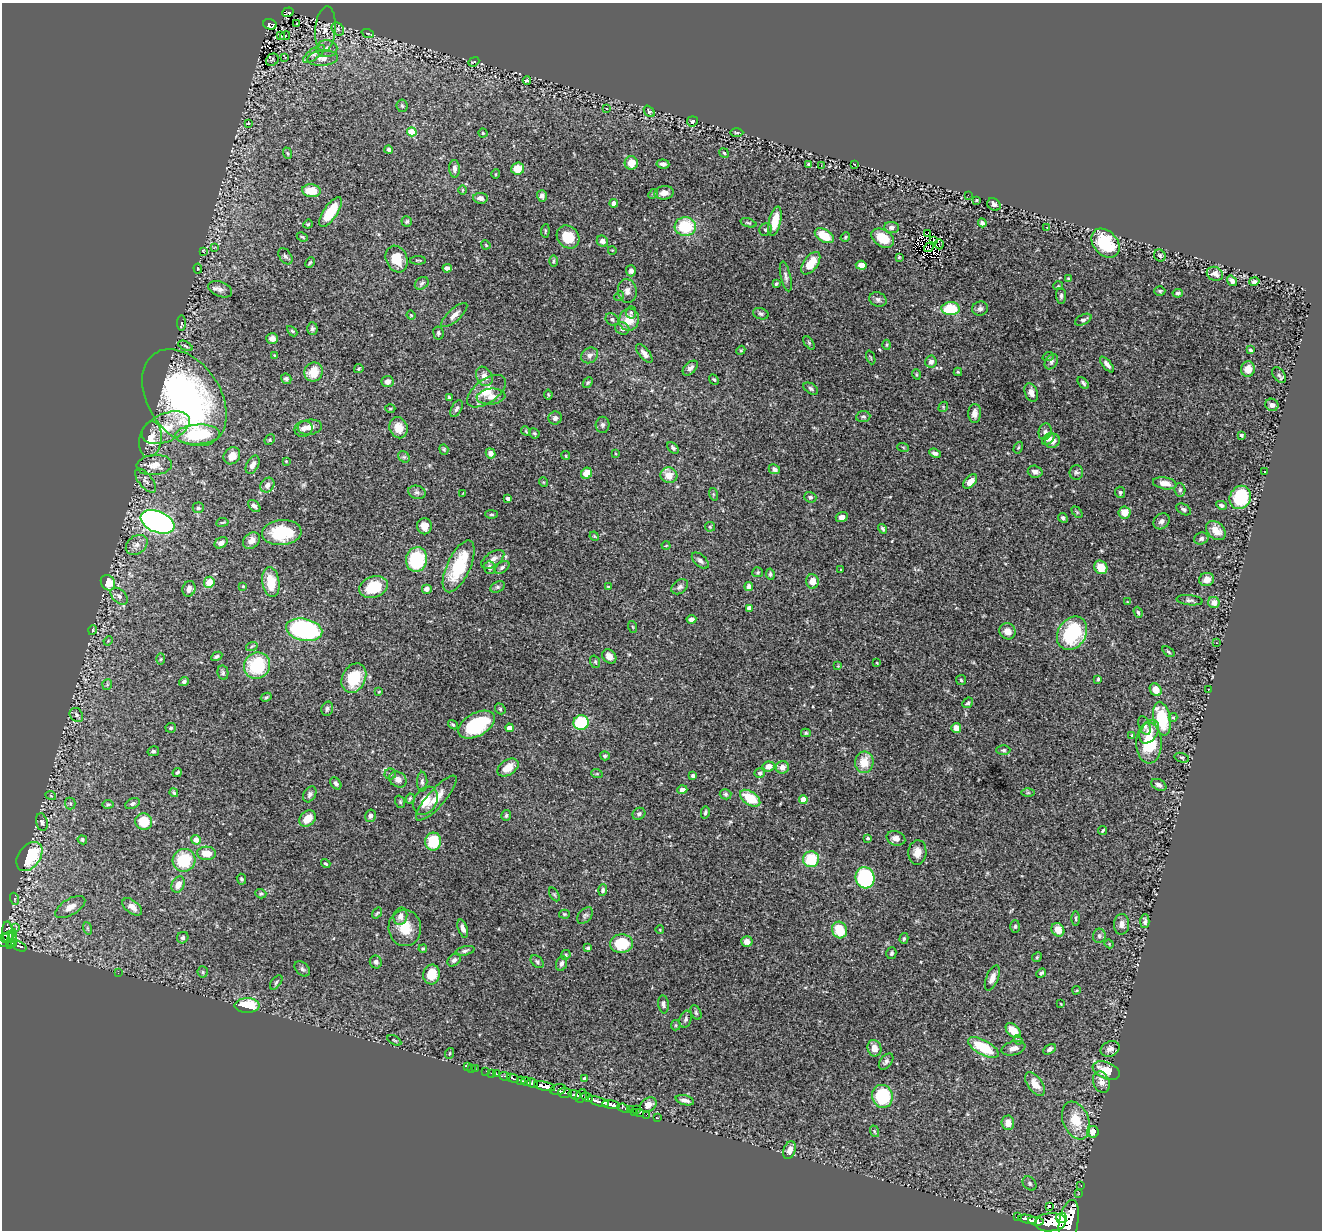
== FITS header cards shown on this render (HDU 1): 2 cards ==
NAXIS1  =                 1320
NAXIS2  =                 1228

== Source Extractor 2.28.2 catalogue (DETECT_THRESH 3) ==
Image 1320 x 1228 px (HDU 1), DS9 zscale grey, 1 PNG px = 1 image px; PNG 1324 x 1232 px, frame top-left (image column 1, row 1228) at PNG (2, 3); each listed source drawn as its Kron ellipse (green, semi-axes under 4 px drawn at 4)
Background 1.04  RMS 0.025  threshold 0.0741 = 3 sigma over >= 5 px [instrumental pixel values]
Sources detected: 464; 1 with non-positive FLUX_AUTO (blend fragments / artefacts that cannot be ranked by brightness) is neither listed nor drawn; the other 463 listed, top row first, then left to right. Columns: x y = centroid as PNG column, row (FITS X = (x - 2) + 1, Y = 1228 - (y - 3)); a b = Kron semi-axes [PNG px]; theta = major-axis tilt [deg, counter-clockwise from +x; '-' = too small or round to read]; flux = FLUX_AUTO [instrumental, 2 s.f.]
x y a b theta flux
288 12 5 4 - 15
297 23 3 2 - 4.5
270 24 7 5 -16 88
325 29 23 10 85 18
338 29 7 5 -48 4.9
368 34 6 4 -21 2.4
281 35 3 3 - 4.6
285 36 5 4 - 1.9
327 49 10 8 1 10
314 54 13 5 37 6.4
285 57 3 3 - 12
323 58 15 7 4 14
272 60 7 5 41 1.6
474 62 6 2 22 1.4
527 81 4 3 - 3.2
402 106 6 5 - 3
606 108 3 2 - 1.3
649 111 6 4 -50 3.1
692 121 5 5 - 3.6
248 123 3 2 - 2
412 132 5 4 - 51
737 132 7 3 0 2.1
483 133 4 4 - 2.5
389 150 4 4 - 4.7
287 153 6 3 -70 2
724 153 5 4 - 2.5
631 163 6 6 - 24
663 164 6 4 -7 6.1
809 164 4 4 - 5.7
855 164 2 2 - 1.4
821 165 3 2 - 1.1
454 169 9 5 -89 6.5
518 169 6 6 - 26
496 174 5 3 - 1.4
463 190 4 3 - 1.4
311 191 9 6 -5 37
664 193 9 6 8 12
653 194 5 4 - 2.3
968 195 3 2 - 12
542 196 6 5 - 4.7
480 198 7 5 -7 7.2
977 200 3 3 - 2.5
614 203 4 4 - 10
994 204 7 5 -39 6.8
331 212 17 7 56 48
407 221 5 5 - 3.2
775 221 15 6 77 31
748 223 8 4 -17 2.5
982 223 4 3 - 4.9
308 224 5 4 - 1.7
685 227 10 9 - 72
891 227 7 5 -6 5.8
1047 227 3 2 - 0.99
766 229 6 5 - 4
545 231 7 2 85 1.7
928 234 4 3 - 3.1
824 236 10 6 -30 42
302 237 6 3 -24 2.2
568 237 12 10 -46 39
845 237 5 4 - 2
883 238 12 8 -34 38
602 241 6 5 - 6.6
934 241 3 2 - 0.054
1105 243 16 12 -47 85
939 244 5 2 - 3.4
486 245 5 3 - 1.5
929 247 5 2 - 2.9
214 248 3 3 - 3.6
612 250 4 2 - 1.1
203 251 3 2 - 1.3
1160 255 6 5 - 3.3
285 256 9 6 -55 4.9
899 257 4 4 - 1.5
397 259 14 10 -68 28
418 260 8 3 1 2
553 261 6 3 89 2.2
310 263 5 3 - 2.1
811 263 13 7 54 30
861 265 5 4 - 14
198 268 5 4 - 2.1
447 268 4 4 - 7.6
631 271 5 5 - 6.6
1215 274 8 6 -25 10
786 276 15 5 -77 6
1068 278 3 2 - 1.7
1232 281 6 4 -54 6.2
1254 281 5 4 - 3.7
422 283 7 5 36 3.5
776 284 4 3 - 2.4
1058 286 5 3 - 1.4
220 289 12 7 -22 9
627 291 12 9 -81 10
1160 291 5 4 - 2.5
1178 293 5 4 - 3.3
619 296 5 4 - 1.9
1061 296 8 5 -84 4
878 299 9 7 -25 5.8
951 309 9 6 2 61
980 309 8 7 - 5.3
631 312 6 5 - 3.1
761 314 8 5 -18 3.8
411 315 4 4 - 1.5
454 315 17 6 42 11
612 319 7 5 -41 3.7
629 320 11 10 - 29
1083 320 9 5 27 4.9
181 323 8 3 90 2
312 328 6 5 - 3.4
622 329 7 6 - 6
292 331 6 3 -44 2
438 333 6 5 - 3.5
272 339 6 5 - 7
809 343 8 4 -55 2.4
887 345 5 3 - 1.9
186 346 8 4 -27 2.6
741 350 5 3 - 1.6
1250 350 4 3 - 2.5
644 353 11 5 -50 8
275 355 3 3 - 1.5
589 355 9 7 31 7.5
871 357 7 2 -69 1.3
1048 357 5 3 - 1.5
931 362 6 5 - 6.8
1051 362 8 6 57 4.8
1107 364 9 4 -50 6.9
690 368 9 5 44 6.1
359 369 5 3 - 1.8
1248 369 8 7 - 16
314 372 10 9 - 30
958 372 4 4 - 1.9
916 374 5 3 - 1.7
1279 375 9 5 -58 3
484 376 10 7 -61 12
286 379 5 5 - 4.2
714 379 6 4 -47 2.7
388 382 6 5 - 9.1
588 383 6 4 48 2.5
1083 383 7 4 -48 3.6
811 389 8 5 -34 4
487 391 22 11 36 35
1031 392 9 6 -69 9.6
548 394 5 3 - 1.7
491 397 14 8 5 13
184 398 53 36 -56 540
449 398 4 3 - 2.6
1272 405 6 6 - 5.3
943 407 5 4 - 1.7
390 409 5 3 - 1.7
456 409 9 5 62 4.9
975 413 9 6 89 9.6
863 417 7 5 7 3.9
555 418 6 6 - 5.6
603 425 8 7 - 4.1
310 427 12 7 6 11
166 428 25 14 23 39
399 428 11 9 -69 18
303 429 9 8 - 8.3
526 431 5 4 - 1.8
1045 432 8 6 74 4.9
534 433 5 4 - 2.3
198 435 22 10 3 100
1241 435 4 4 - 3.1
150 439 18 11 80 29
1048 439 7 5 41 6.3
270 440 5 4 - 2.6
1052 441 7 7 - 10
903 447 6 3 -19 1.8
673 448 7 4 -46 3.4
1018 448 6 4 58 2
444 449 5 4 - 2.1
491 453 5 4 - 8.4
615 453 3 2 - 1.3
935 453 6 4 -23 4.8
566 455 4 4 - 2
232 456 9 7 50 15
404 457 6 5 - 3.1
286 461 3 3 - 1.5
154 465 18 10 5 20
253 465 10 6 63 9.5
774 469 6 4 -25 4.8
1035 472 7 6 - 6.8
1076 472 7 7 - 3.8
1265 472 2 2 - 0.9
587 473 6 5 - 23
669 475 8 8 - 22
145 481 14 7 -51 6.4
543 482 5 3 - 1.4
970 482 8 5 49 16
1165 483 12 6 -9 15
267 485 8 6 51 8.3
1180 490 7 5 -80 3.5
417 492 9 6 -17 5.4
1120 492 5 5 - 3.4
463 493 3 2 - 0.96
713 494 6 4 -72 2
810 497 6 5 - 3.1
1240 497 12 10 66 88
508 498 4 3 - 6.5
1221 505 5 3 - 3.4
254 506 7 5 -45 5
198 508 5 5 - 2.7
1184 509 8 5 -29 4.8
1077 512 6 4 -46 2
1124 513 6 6 - 21
492 514 6 4 -1 2.6
842 517 6 5 - 7.9
1063 518 5 4 - 3.7
1161 521 9 7 46 7.9
157 522 18 10 -22 540
222 522 6 3 9 1.9
424 526 8 7 - 13
710 527 5 5 - 2.2
883 529 5 3 - 3.1
1216 531 11 8 -42 23
282 533 20 12 5 77
594 536 5 4 - 1.7
1201 538 7 6 - 4.5
251 541 9 7 41 9.8
221 543 7 5 32 7.7
137 545 12 9 38 11
666 546 4 3 - 1.4
417 559 12 10 81 110
493 559 13 7 35 9.5
700 561 10 5 -43 5.7
459 566 28 11 65 94
490 567 6 5 - 6.5
502 567 8 5 38 3.8
1101 567 7 6 - 27
841 570 3 3 - 1.6
758 572 5 5 - 2.5
770 574 6 4 -82 2.8
1207 579 7 6 - 13
812 581 7 6 - 15
209 582 5 5 - 26
271 582 15 8 -82 36
108 583 8 6 -53 40
243 586 4 3 - 1.5
373 587 14 10 20 53
498 587 8 5 26 3
608 587 3 3 - 1.8
680 587 9 6 35 5.2
749 587 4 4 - 8.9
189 589 8 6 71 8.8
426 589 5 5 - 7.6
119 596 10 6 -44 7.2
1190 600 13 5 -6 4.8
1127 602 3 2 - 1.1
1214 603 6 5 - 11
749 608 4 4 - 9
1138 612 6 4 -70 3.1
691 619 5 4 - 6.7
633 627 6 3 -70 1.7
93 630 5 3 - 1.3
304 630 18 11 -12 260
1008 631 8 7 - 13
1072 633 18 14 56 130
108 641 5 3 - 1.5
1217 643 2 2 - 1.1
252 646 6 3 19 2
1168 652 7 3 -36 2.4
217 656 6 4 28 3.2
609 656 8 6 -48 12
161 659 5 3 - 1.9
595 662 6 5 - 2.4
877 663 3 2 - 1.4
257 666 13 12 - 93
838 666 3 3 - 1.3
223 673 7 5 -78 3.3
354 678 15 11 63 59
1098 679 4 3 - 2.3
961 680 5 5 - 2.4
184 682 5 4 - 4.1
107 684 5 5 - 2.4
1208 689 2 2 - 1.3
1156 690 7 5 -57 18
379 692 4 3 - 1.3
266 697 5 4 - 2.3
968 703 6 4 43 3.1
327 709 7 5 75 4
500 709 6 4 -50 2.5
76 715 8 6 -51 4.6
1173 718 4 4 - 1.9
1162 719 17 8 -79 93
581 723 7 7 - 100
453 725 5 3 - 2.3
477 725 20 11 29 110
1145 726 10 5 -70 5.5
171 728 5 5 - 3
509 728 4 4 - 12
956 728 5 5 - 14
1149 732 13 8 59 16
806 733 5 4 - 2.5
1132 735 4 3 - 1.7
1149 743 20 12 -89 77
1003 750 7 4 0 3
153 751 6 5 - 4
605 756 5 4 - 2.9
1182 758 7 4 -17 3.3
864 762 11 9 84 29
768 766 6 5 - 12
782 767 6 6 - 11
508 768 12 7 33 23
177 772 5 3 - 2.5
760 773 5 5 - 4.8
390 774 5 5 - 3.1
597 774 6 4 -18 1.9
693 776 4 4 - 4.4
398 779 9 7 -29 9.8
422 782 10 5 -89 4.6
336 783 6 4 -52 5.4
1159 785 8 5 -28 6.2
682 790 5 4 - 8.3
174 793 4 3 - 2.3
1028 793 6 4 0 2.5
310 794 8 6 60 4.9
726 794 6 5 - 3.2
51 796 5 3 - 1.5
410 798 5 3 - 2.1
436 798 29 8 48 25
750 798 11 6 -34 46
803 800 4 4 - 25
425 801 15 11 59 26
400 802 6 4 -70 2.5
70 804 6 5 - 2.6
108 804 5 4 - 2.9
132 804 7 5 27 3.5
705 812 6 4 77 3.5
639 814 7 5 34 4.7
506 815 5 5 - 3.1
370 816 6 5 - 5
308 819 9 7 43 23
42 822 9 5 -77 3.6
144 822 8 8 - 38
1103 830 5 3 - 2.1
868 838 4 3 - 3
896 838 9 7 -17 9.9
82 840 5 4 - 2.2
196 840 5 4 - 12
433 842 9 8 - 63
917 852 12 9 85 16
207 853 9 6 -3 21
29 856 16 11 53 110
811 859 8 8 - 65
184 860 12 11 - 60
326 864 5 4 - 2.4
865 878 11 9 -74 160
241 879 5 4 - 2.6
178 884 8 6 62 14
603 890 5 4 - 3.7
261 894 5 4 - 3
554 894 7 4 -58 2.6
15 899 6 4 -71 2.2
70 907 17 8 31 15
132 907 11 6 -38 11
377 913 6 3 54 2.1
564 914 5 4 - 2.1
585 915 9 6 48 4.3
400 916 9 7 77 8.9
1075 918 7 3 -89 2.5
1145 921 7 4 87 4.4
1122 924 10 7 88 8.7
1015 926 6 5 - 3.1
16 928 3 2 - 21
87 928 6 4 -71 2.5
405 928 18 16 -85 40
463 928 9 4 -70 7.3
660 930 4 3 - 1.1
839 930 8 7 - 45
1058 930 7 6 - 21
8 932 11 5 -88 250
1099 936 7 6 - 4.5
8 937 8 3 36 360
183 938 6 5 - 4.7
904 938 5 4 - 2.5
12 939 10 3 72 110
4 940 7 5 60 390
747 942 6 5 - 12
12 943 4 3 - 100
622 944 11 9 2 58
1109 944 5 4 - 1.9
19 946 8 4 -27 140
588 948 4 3 - 2.7
423 949 4 3 - 1.9
465 951 9 4 14 4.1
891 953 6 5 - 3.6
566 955 5 4 - 2.1
1037 957 5 4 - 2.1
454 960 7 5 42 5.1
376 962 6 6 - 4.6
537 962 7 5 -41 3.5
561 963 7 5 70 5.4
302 969 9 6 -43 4.5
203 972 5 5 - 2.5
118 973 3 2 - 1.6
1041 973 5 4 - 3.3
432 974 10 8 77 36
992 978 13 6 67 10
276 982 8 4 53 3.2
1076 990 4 3 - 1.8
663 1004 9 5 -82 5.3
1061 1004 4 2 - 0.94
247 1006 12 7 0 55
696 1013 7 5 -63 2.8
686 1019 9 6 71 4.2
676 1025 5 5 - 2.2
1013 1030 9 5 -43 26
394 1040 8 3 -29 1.9
1018 1040 5 4 - 1.9
983 1047 17 7 -29 66
874 1048 8 6 -72 14
1013 1048 12 7 14 9.2
1049 1049 7 4 32 4.5
1110 1049 10 7 24 8.2
450 1053 5 3 - 1.6
886 1061 9 5 52 4.8
468 1067 3 2 - 5.3
472 1068 3 2 - 5.5
475 1068 2 2 - 6.3
1106 1070 14 8 -22 35
486 1071 2 2 - 9.8
491 1073 3 2 - 13
496 1074 3 3 - 44
505 1076 5 3 - 87
513 1078 6 3 -24 190
585 1079 4 4 - 9.4
521 1081 4 3 - 330
526 1081 5 3 - 480
1101 1082 11 8 -68 13
532 1083 6 4 -31 470
1035 1084 13 7 -52 19
544 1086 11 4 -12 1600
558 1089 8 5 15 600
565 1093 7 5 -3 340
575 1095 6 4 -18 570
581 1096 7 5 64 230
882 1096 11 10 - 110
587 1097 6 4 -23 190
685 1100 9 4 -15 7.3
598 1101 11 4 -17 970
611 1105 9 4 -9 1100
648 1105 9 6 32 14
623 1108 6 3 -20 54
636 1109 3 2 - 16
630 1110 4 2 - 28
634 1112 3 2 - 11
640 1113 3 2 - 12
646 1115 2 2 - 12
658 1118 2 2 - 12
1076 1120 20 12 -68 41
1008 1123 7 6 - 12
874 1131 6 3 -72 2.2
1093 1132 6 5 - 14
790 1150 9 6 70 11
1030 1183 8 6 -48 3.8
1081 1185 3 2 - 6.3
1079 1194 3 2 - 4.8
1049 1206 4 3 - 160
1018 1217 4 3 - 91
1061 1218 5 5 - 370
1028 1219 9 3 -13 790
1036 1221 8 4 -7 740
1069 1221 21 9 80 1500
1051 1222 16 9 6 2100
At the frame edge (FLAGS 8, measured only in part): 1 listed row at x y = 4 940
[1 non-positive-flux detection neither listed nor drawn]